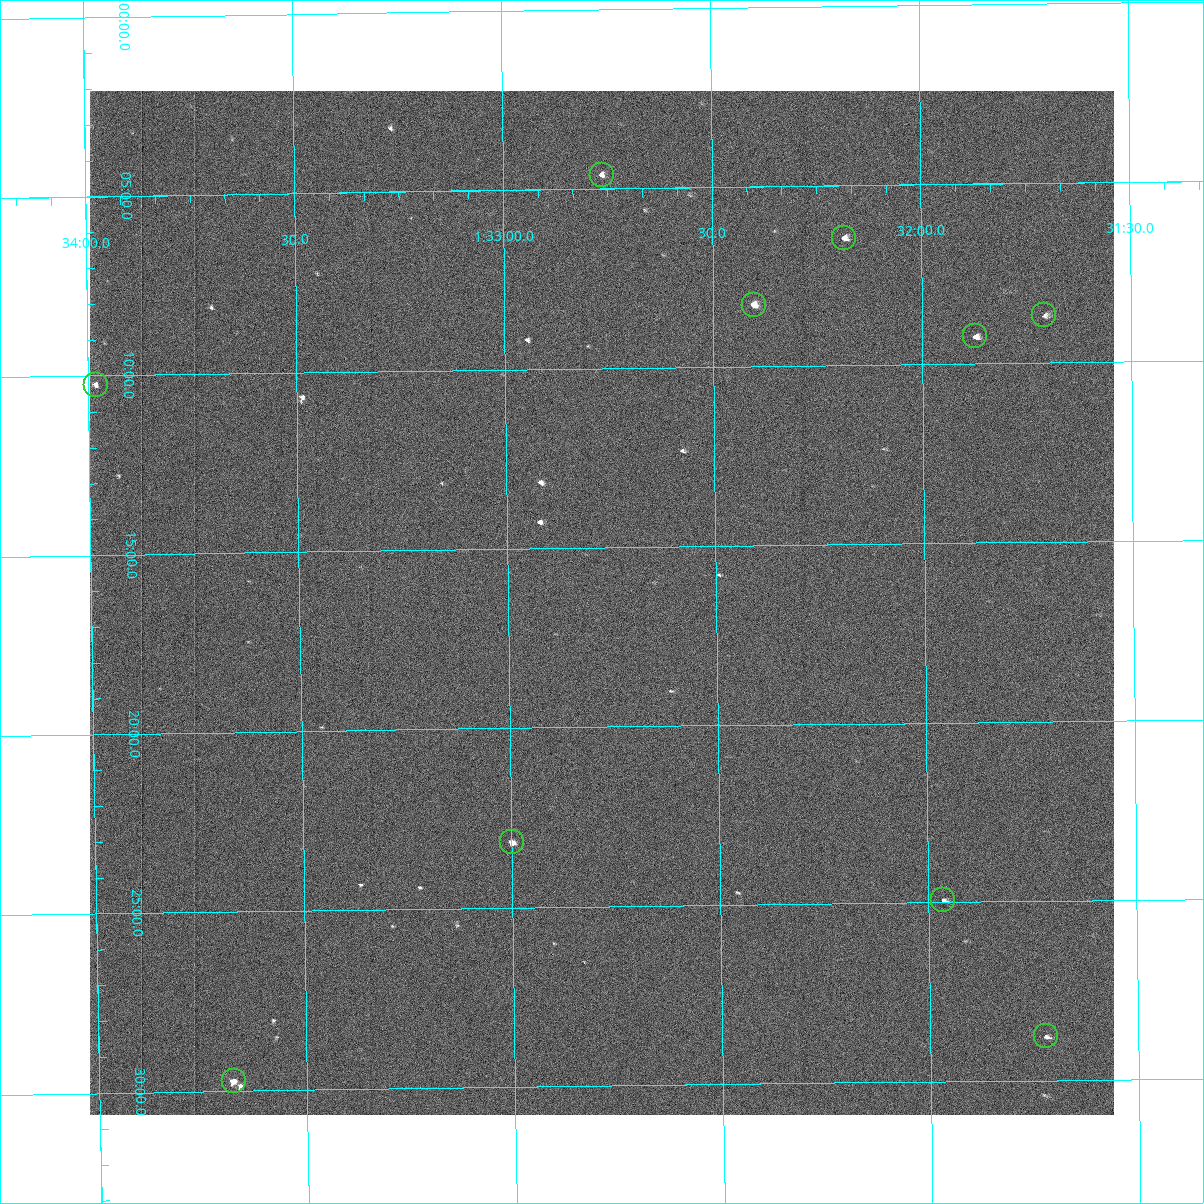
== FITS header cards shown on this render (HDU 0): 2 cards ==
NAXIS1  =                 1024 /fastest changing axis
NAXIS2  =                 1024 /next to fastest changing axis

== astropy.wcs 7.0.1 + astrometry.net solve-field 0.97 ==
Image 1024 x 1024 px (HDU 0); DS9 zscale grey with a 90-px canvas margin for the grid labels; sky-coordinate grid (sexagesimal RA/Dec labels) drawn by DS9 from the SOLVED WCS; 10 Tycho-2 reference stars matched to detected sources circled (green)
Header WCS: RA---TAN-SIP/DEC--TAN-SIP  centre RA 01:32:47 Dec +39:17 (23.19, +39.28 deg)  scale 1.67 arcsec/px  FOV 28.5' x 28.6'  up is -179 deg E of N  parity flipped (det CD > 0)
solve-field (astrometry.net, Tycho-2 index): VERIFIED the header's WCS against the Tycho-2 star catalogue (10 matches, 0 conflicts) and refined it, rather than solving blind
Solved WCS: RA---TAN-SIP/DEC--TAN-SIP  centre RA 01:32:47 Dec +39:17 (23.19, +39.28 deg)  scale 1.67 arcsec/px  FOV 28.5' x 28.5'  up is -179 deg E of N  parity flipped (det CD > 0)
The solver's refit moves the header's centre by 0.88 arcsec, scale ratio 1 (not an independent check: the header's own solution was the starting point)
Tycho-2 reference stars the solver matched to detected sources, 10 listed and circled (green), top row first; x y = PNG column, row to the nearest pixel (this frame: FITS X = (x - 90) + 1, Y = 1024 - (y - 91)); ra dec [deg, ICRS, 3 dp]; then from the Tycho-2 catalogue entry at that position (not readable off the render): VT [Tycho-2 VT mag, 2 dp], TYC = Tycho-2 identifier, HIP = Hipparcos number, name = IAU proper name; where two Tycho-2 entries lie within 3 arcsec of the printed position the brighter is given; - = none
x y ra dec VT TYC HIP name
602 175 23.191 +39.077 11.35 2814-487-1 - -
844 238 23.046 +39.108 10.59 2814-499-1 - -
754 305 23.101 +39.138 9.93 2814-223-1 - -
1044 315 22.927 +39.145 11.49 2814-623-1 - -
975 336 22.968 +39.154 11.15 2814-385-1 - -
96 385 23.495 +39.171 11.53 2814-441-1 - -
512 842 23.250 +39.386 10.12 2818-1446-1 - -
943 900 22.991 +39.416 11.51 2818-1434-1 - -
1046 1036 22.930 +39.480 11.71 2818-1445-1 - -
234 1081 23.419 +39.495 10.08 2818-1379-1 - -